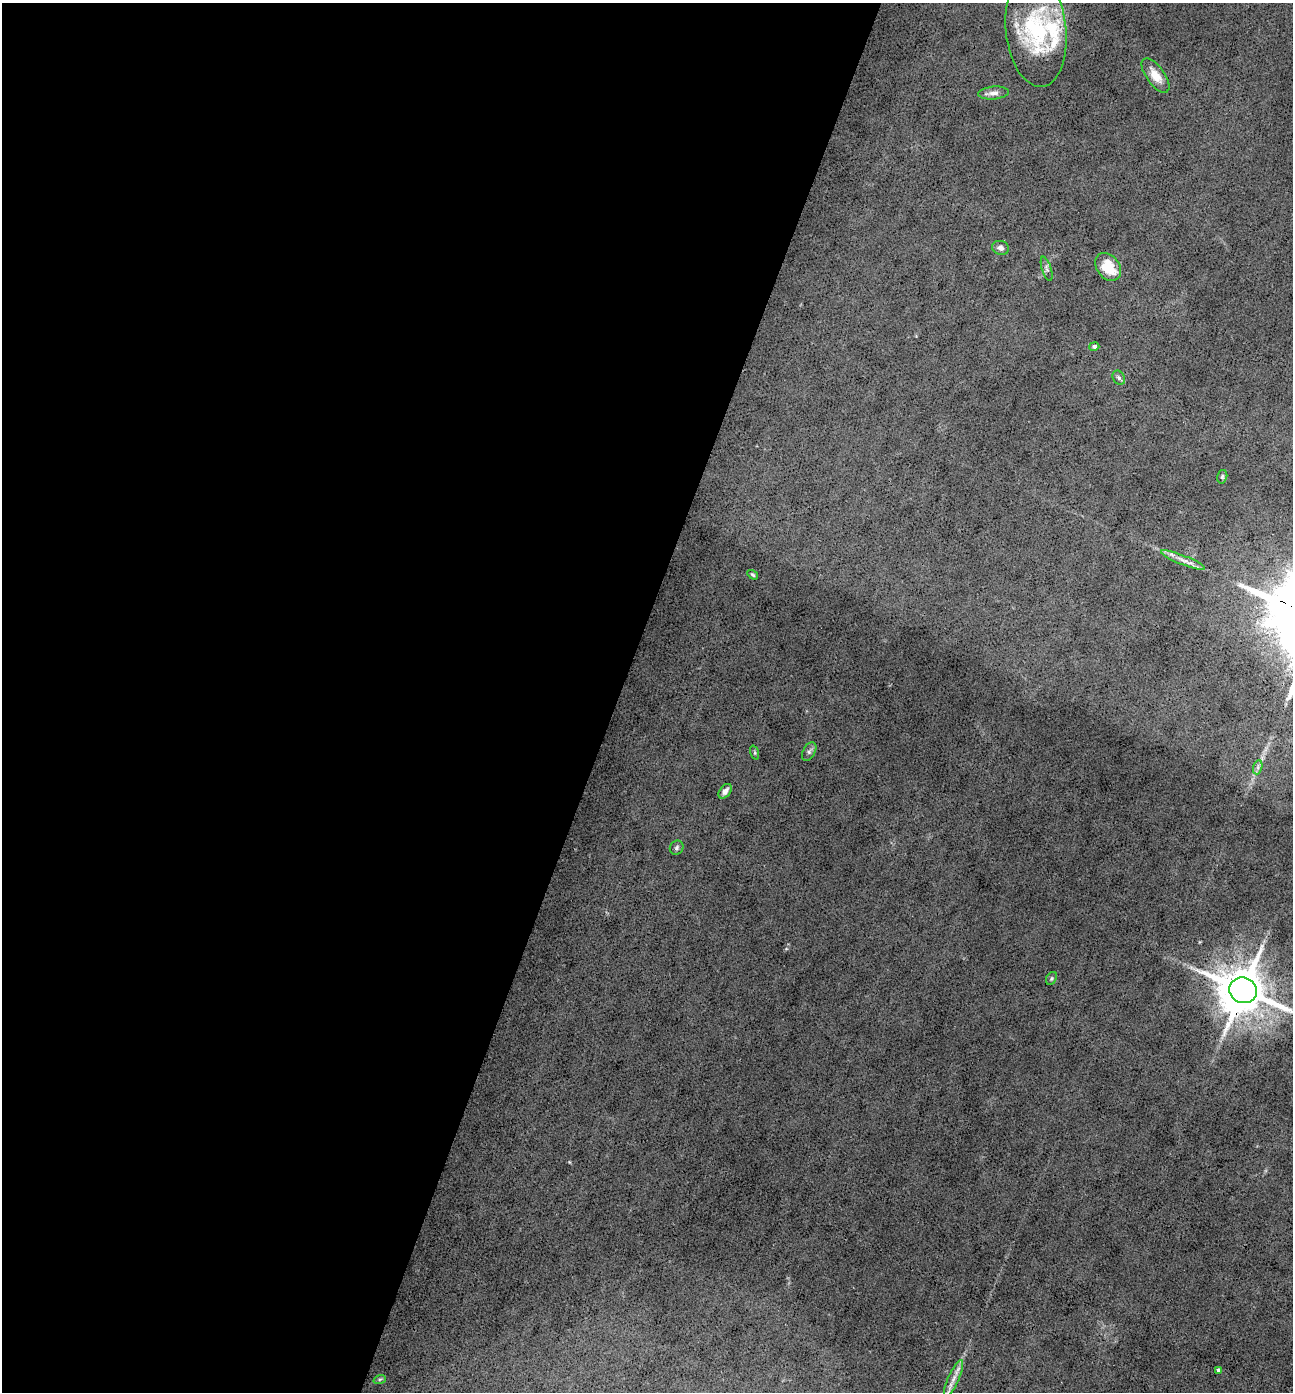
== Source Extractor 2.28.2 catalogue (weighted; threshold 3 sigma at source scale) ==
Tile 5 of 4 x 4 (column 1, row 2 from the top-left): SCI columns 273-1563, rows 2782-4171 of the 5574 x 5562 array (HDU 1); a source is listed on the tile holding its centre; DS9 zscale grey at full resolution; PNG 1295 x 1394 px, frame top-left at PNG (2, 3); each listed source drawn as its Kron ellipse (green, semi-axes under 4 px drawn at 4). Shown black and unused: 48% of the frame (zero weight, under 3 of 4 exposures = <1% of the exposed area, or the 3 px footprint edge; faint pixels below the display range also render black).
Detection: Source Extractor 2.28.2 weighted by HDU 2 'WHT'; one run over the whole footprint, this tile lists its part. Background 0.0533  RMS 0.0068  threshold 0.0304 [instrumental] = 3 sigma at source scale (4.5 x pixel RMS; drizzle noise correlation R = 1.50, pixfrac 1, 0.05/0.05 arcsec/px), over >= 5 px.
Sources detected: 23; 2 inside a brighter listed object's ellipse — not listed separately; the other 21 listed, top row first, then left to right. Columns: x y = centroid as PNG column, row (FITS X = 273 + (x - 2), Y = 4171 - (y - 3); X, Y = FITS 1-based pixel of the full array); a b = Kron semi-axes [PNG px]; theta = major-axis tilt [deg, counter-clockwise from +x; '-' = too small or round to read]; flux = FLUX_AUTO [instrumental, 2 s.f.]
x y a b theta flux
1036 30 58 30 -84 69
1155 75 20 9 -54 8.7
993 93 15 6 5 3.5
1001 248 8 7 - 2.5
1108 267 15 11 -52 17
1047 269 13 4 -72 1.9
1094 346 5 4 - 1.5
1119 378 7 6 - 1.6
1222 477 7 5 76 1.1
1183 560 23 4 -22 4.9
753 575 6 4 -32 0.94
809 751 10 6 61 1.8
755 753 7 3 -72 0.83
1258 767 7 4 72 1.7
725 791 8 5 52 2.9
677 848 7 6 - 1.6
1051 978 7 5 57 1
1243 990 14 12 -16 3500
1218 1370 4 3 - 1.4
380 1379 6 4 18 0.92
954 1379 20 5 66 5.1
Overlapping masked pixels (flux is a lower limit): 1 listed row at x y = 1243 990
Isophote crosses this tile's border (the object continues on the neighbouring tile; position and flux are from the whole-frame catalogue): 1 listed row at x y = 1243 990